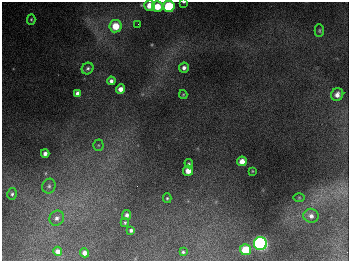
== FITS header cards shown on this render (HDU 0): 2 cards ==
NAXIS1  =                  347
NAXIS2  =                  259

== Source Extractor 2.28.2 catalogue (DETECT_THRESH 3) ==
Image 347 x 259 px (HDU 0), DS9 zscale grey, 1 PNG px = 1 image px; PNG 351 x 263 px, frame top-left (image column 1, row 259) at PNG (2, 2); each listed source drawn as its Kron ellipse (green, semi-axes under 4 px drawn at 4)
Background 675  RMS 50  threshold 151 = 3 sigma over >= 5 px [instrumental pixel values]
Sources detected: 35; all 35 listed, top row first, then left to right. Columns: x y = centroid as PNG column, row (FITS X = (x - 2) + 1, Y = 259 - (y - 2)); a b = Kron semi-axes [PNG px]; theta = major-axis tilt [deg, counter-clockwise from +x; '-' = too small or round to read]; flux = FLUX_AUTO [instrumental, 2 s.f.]
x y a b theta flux
184 2 4 2 - 2900
149 5 5 5 - 42000
157 6 5 5 - 63000
169 6 6 5 - 260000
31 19 5 4 - 4600
138 24 2 2 - 2000
116 26 6 6 - 75000
319 30 6 4 -90 5200
88 68 6 5 - 8100
184 68 5 5 - 12000
111 81 4 4 - 12000
120 89 4 4 - 22000
77 93 4 4 - 13000
183 94 4 4 - 3600
337 95 6 6 - 20000
98 145 5 5 - 5600
45 154 4 4 - 15000
242 161 5 5 - 34000
189 164 4 4 - 5200
188 171 5 5 - 38000
252 171 3 2 - 2400
49 186 7 6 - 10000
12 194 6 5 - 7200
167 198 5 4 - 4500
299 198 6 4 0 3400
127 215 5 4 - 12000
311 216 7 7 - 17000
57 218 8 7 - 15000
125 223 4 3 - 4200
131 230 4 3 - 8100
260 243 6 6 - 980000
246 250 5 5 - 120000
58 251 4 4 - 18000
183 252 3 3 - 5400
84 253 4 4 - 19000
At the frame edge (FLAGS 8, measured only in part): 2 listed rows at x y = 184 2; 169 6